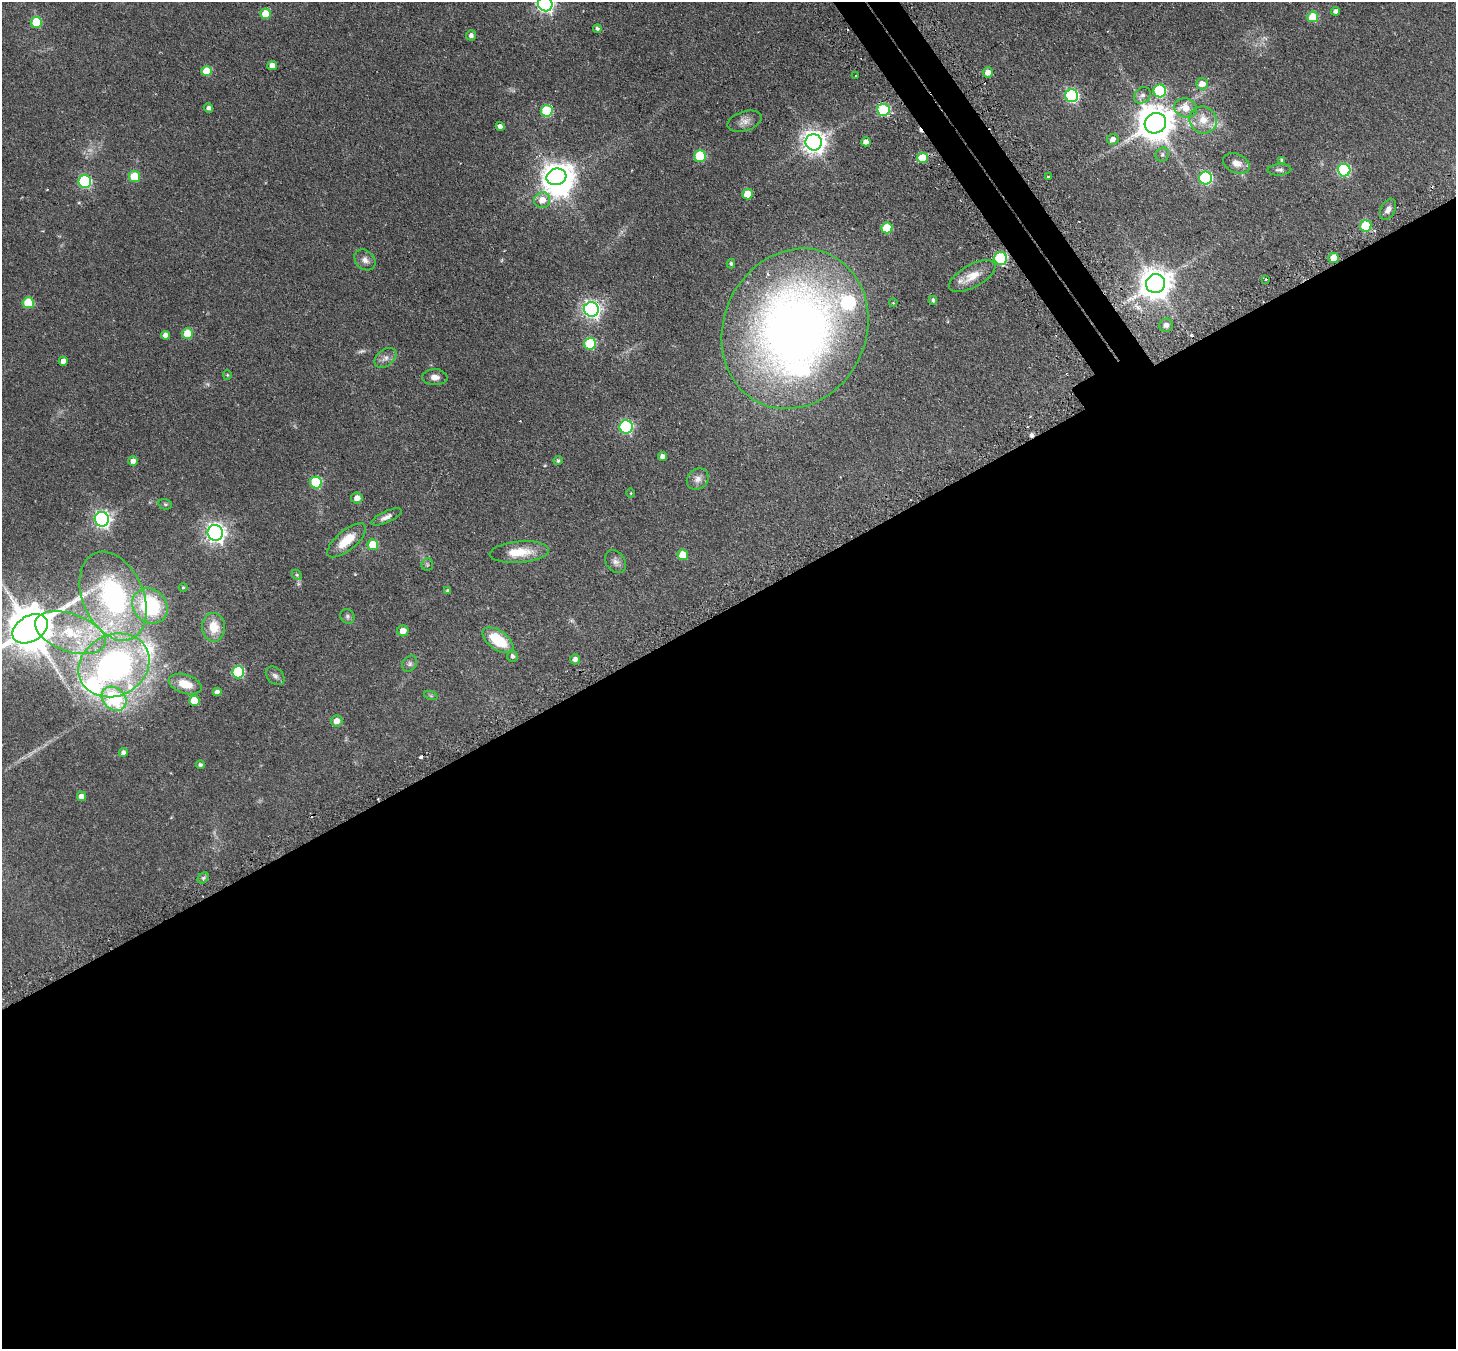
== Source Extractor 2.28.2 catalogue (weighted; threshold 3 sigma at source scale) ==
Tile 15 of 4 x 4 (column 3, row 4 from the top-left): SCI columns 2955-4408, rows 326-1672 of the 5908 x 5899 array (HDU 1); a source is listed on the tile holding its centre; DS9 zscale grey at full resolution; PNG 1458 x 1351 px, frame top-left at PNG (2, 2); each listed source drawn as its Kron ellipse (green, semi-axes under 4 px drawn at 4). Shown black and unused: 56% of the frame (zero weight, under 2 of 3 exposures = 4% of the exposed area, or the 3 px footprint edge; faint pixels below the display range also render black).
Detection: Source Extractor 2.28.2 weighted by HDU 2 'WHT'; one run over the whole footprint, this tile lists its part. Background 0.19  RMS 0.0077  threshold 0.0346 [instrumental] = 3 sigma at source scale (4.5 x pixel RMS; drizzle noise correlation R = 1.50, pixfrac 1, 0.05/0.05 arcsec/px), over >= 5 px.
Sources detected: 127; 4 too faint to see at this stretch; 1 inside a brighter object's white glare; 7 cosmic-ray / hot-pixel residue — neither listed nor drawn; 7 inside a brighter listed object's ellipse — not listed separately; the other 108 listed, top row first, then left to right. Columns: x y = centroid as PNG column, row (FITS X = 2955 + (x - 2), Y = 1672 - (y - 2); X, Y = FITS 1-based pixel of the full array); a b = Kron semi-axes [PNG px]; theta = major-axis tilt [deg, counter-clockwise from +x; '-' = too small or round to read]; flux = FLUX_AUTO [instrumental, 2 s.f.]
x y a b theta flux
545 4 7 7 - 230
1335 11 4 4 - 2.3
266 14 5 5 - 15
1313 17 5 5 - 23
36 22 5 5 - 25
597 29 4 4 - 1.7
471 35 5 5 - 2.4
272 65 5 4 - 5.7
207 71 5 5 - 15
988 72 5 5 - 5.8
856 76 3 3 - 1.1
1202 84 6 5 - 6.6
1160 91 6 6 - 67
1142 95 9 7 44 3.5
1072 96 6 6 - 110
209 108 5 4 - 2
1185 108 11 9 -13 10
883 110 6 6 - 56
547 111 6 5 - 49
1203 120 14 13 - 10
744 121 18 9 17 5.2
1155 123 11 10 - 1700
500 126 4 4 - 3.1
1113 139 6 5 - 4
814 142 8 8 - 620
866 142 4 4 - 4.7
1162 155 7 6 - 1.8
700 156 6 6 - 43
922 158 5 5 - 23
1282 160 4 3 - 0.87
1236 163 14 9 -25 5.5
1279 170 12 5 4 2.2
1344 170 6 6 - 70
134 176 6 5 - 24
1048 176 3 2 - 0.87
556 177 10 8 15 710
1205 178 6 6 - 90
85 182 6 6 - 83
748 194 5 5 - 13
542 200 8 8 - 8.4
1388 209 11 7 64 3.8
1366 226 5 5 - 31
887 228 5 5 - 20
1001 258 6 6 - 63
1333 258 5 5 - 10
365 260 12 9 -43 4.2
731 264 4 3 - 1.1
972 276 26 11 29 12
1266 279 3 3 - 0.65
1156 284 9 9 - 1200
933 300 4 4 - 1.3
28 303 5 5 - 24
893 303 4 3 - 0.49
591 309 7 7 - 270
1166 325 7 6 - 4.1
795 329 82 71 63 600
187 334 5 5 - 18
165 335 4 4 - 3.7
590 344 6 6 - 46
385 358 12 8 38 4
63 361 4 4 - 3.8
227 375 5 4 - 0.76
435 377 12 8 -3 4.2
626 427 6 6 - 94
662 457 4 4 - 3.1
133 461 5 5 - 3.5
558 461 4 4 - 1.3
698 479 11 10 - 4.4
316 483 6 6 - 51
631 493 5 3 - 0.6
357 498 6 5 - 5
165 504 7 5 -14 1.1
386 517 16 5 24 3.8
102 519 7 7 - 250
215 533 8 7 - 370
347 540 24 10 40 17
373 545 5 5 - 19
519 552 30 10 5 17
683 555 5 5 - 14
615 562 12 9 -54 3.5
427 564 6 5 - 1.4
297 575 6 4 -45 0.98
183 587 4 4 - 0.82
448 591 4 4 - 1.7
113 596 47 30 -67 130
150 606 19 16 -42 66
347 616 7 6 - 1.8
213 627 14 11 -89 13
30 629 19 12 30 3700
403 631 5 5 - 6.1
70 633 37 19 -19 44
498 640 18 9 -36 24
512 656 6 5 - 1.9
575 659 5 5 - 3.2
410 664 8 7 - 2.1
114 665 37 30 28 220
238 672 6 6 - 54
275 676 11 7 -45 2.8
185 684 17 9 -19 12
217 692 4 4 - 2.9
431 696 7 4 -19 1.2
114 699 14 10 -42 54
194 701 5 5 - 13
337 721 6 5 - 5.8
123 753 4 4 - 2.7
200 765 4 4 - 1.6
81 796 5 4 - 4.7
203 878 6 4 45 1.4
Overlapping masked pixels (flux is a lower limit): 1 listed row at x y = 922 158
Isophote crosses this tile's border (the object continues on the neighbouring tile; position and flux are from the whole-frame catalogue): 2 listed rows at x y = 545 4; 30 629